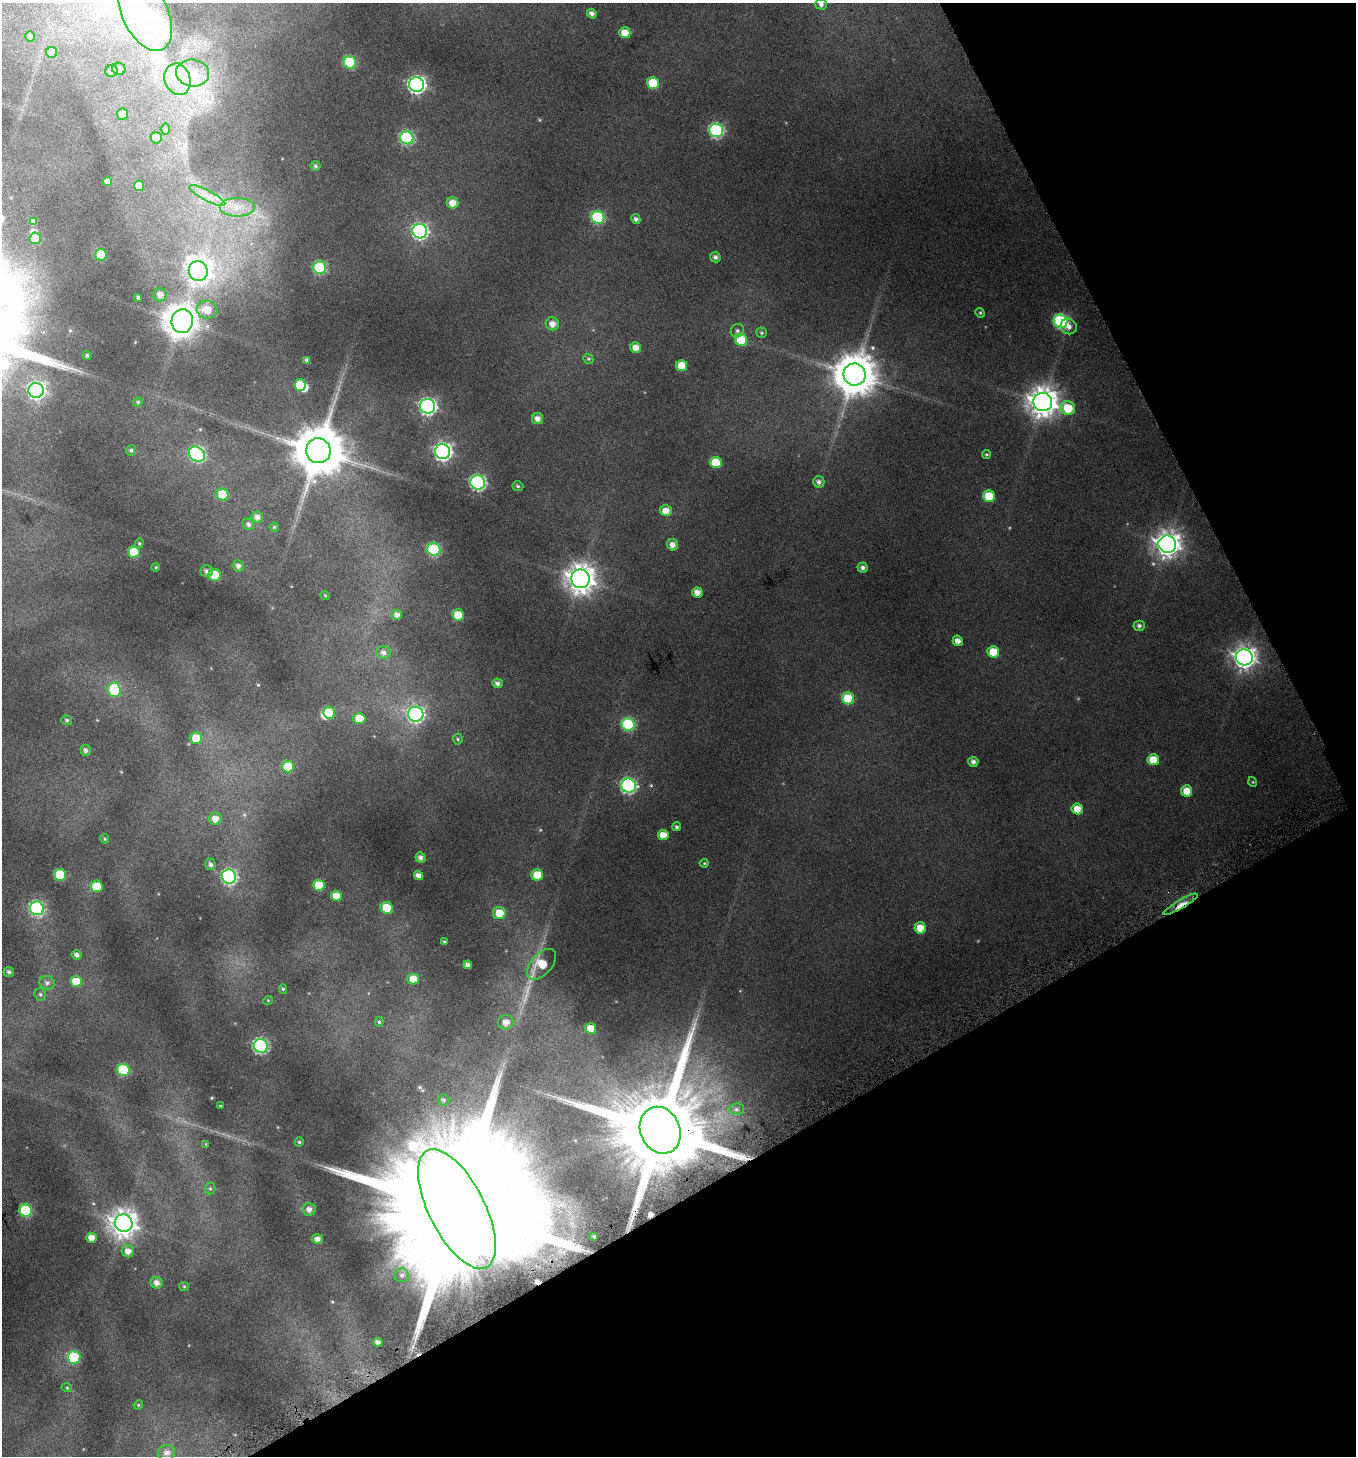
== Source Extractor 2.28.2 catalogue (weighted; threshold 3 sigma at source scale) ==
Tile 12 of 4 x 4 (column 4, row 3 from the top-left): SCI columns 4252-5605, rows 1458-2911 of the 5721 x 5858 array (HDU 1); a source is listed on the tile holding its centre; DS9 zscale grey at full resolution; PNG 1358 x 1458 px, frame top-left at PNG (2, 3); each listed source drawn as its Kron ellipse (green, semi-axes under 4 px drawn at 4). Shown black and unused: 27% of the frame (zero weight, under 4 of 8 exposures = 2% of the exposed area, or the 3 px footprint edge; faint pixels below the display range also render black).
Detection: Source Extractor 2.28.2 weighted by HDU 2 'WHT'; one run over the whole footprint, this tile lists its part. Background 0.0959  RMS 0.01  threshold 0.0408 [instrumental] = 3 sigma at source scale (4.09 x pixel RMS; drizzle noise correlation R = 1.36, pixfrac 0.8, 0.0396/0.0396 arcsec/px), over >= 5 px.
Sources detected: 177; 1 too faint to see at this stretch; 5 inside a brighter object's white glare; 2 cosmic-ray / hot-pixel residue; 1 long thin detection or spike segment (spike, bleed or trail) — neither listed nor drawn; the other 168 listed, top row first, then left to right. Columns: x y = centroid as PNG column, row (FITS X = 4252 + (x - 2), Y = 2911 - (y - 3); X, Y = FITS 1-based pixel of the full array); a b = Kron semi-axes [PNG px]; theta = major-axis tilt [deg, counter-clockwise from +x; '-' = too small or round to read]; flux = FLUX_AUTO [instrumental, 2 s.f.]
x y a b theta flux
821 4 6 5 - 2.8
145 13 41 23 -65 58
592 14 5 4 - 3.5
625 33 6 5 - 11
30 36 5 4 - 1.6
52 52 5 5 - 5.5
350 62 6 6 - 55
119 69 7 6 - 4.7
111 71 6 6 - 3.7
193 73 16 13 -7 20
177 79 16 12 -71 22
653 83 6 6 - 28
416 85 7 7 - 280
122 114 6 5 - 5.5
165 129 6 4 -89 1.2
716 130 7 6 - 130
156 138 5 5 - 18
407 138 6 6 - 100
315 166 5 5 - 1.8
108 181 4 4 - 5.8
139 186 5 5 - 10
207 196 20 5 -28 8.2
452 203 6 5 - 8
237 207 17 9 0 13
598 217 6 6 - 78
636 219 5 4 - 2.6
33 222 4 4 - 3.3
420 231 7 7 - 190
35 238 6 5 - 21
101 255 6 5 - 22
715 257 5 5 - 2.7
320 267 6 6 - 77
198 271 10 9 - 710
160 295 7 6 - 5.4
138 297 3 3 - 1.2
207 310 10 9 - 14
980 313 5 4 - 0.99
182 321 12 11 - 910
1061 321 7 6 - 93
552 324 7 6 - 5.9
1069 326 8 7 - 4.8
737 331 7 6 - 2
761 333 5 5 - 1.4
741 340 6 6 - 31
636 348 5 5 - 6.9
87 355 4 4 - 1.4
588 359 5 4 - 1.2
307 360 4 4 - 2.2
682 366 5 5 - 15
854 375 11 11 - 2700
300 385 6 5 - 22
36 390 7 7 - 290
138 402 5 4 - 1.1
1043 402 9 9 - 1100
428 406 7 7 - 240
1068 408 7 7 - 22
538 419 5 5 - 4.8
131 450 5 5 - 1.8
318 451 12 12 - 4400
443 452 7 7 - 290
197 454 9 7 -38 130
986 454 4 4 - 1.2
716 462 6 5 - 22
819 482 6 5 - 2.9
478 483 7 7 - 170
518 486 6 4 -18 1.5
222 494 6 6 - 25
989 496 6 5 - 22
666 511 6 5 - 8.3
257 517 6 5 - 3.9
249 524 6 5 - 2.5
274 527 4 4 - 1.1
139 543 5 4 - 1.2
1167 544 9 8 - 760
672 545 6 5 - 5.4
434 549 6 6 - 82
134 552 6 5 - 22
238 566 5 5 - 3.1
156 567 4 3 - 0.77
863 568 5 5 - 2.6
207 571 6 6 - 3.4
215 575 6 6 - 25
581 579 9 9 - 1000
697 592 5 5 - 6.9
325 595 5 3 - 0.76
397 615 5 5 - 3.8
458 615 6 5 - 16
1139 626 5 5 - 2.3
958 641 5 5 - 5.4
993 652 6 5 - 17
383 653 7 6 - 3
1244 657 8 8 - 590
497 683 5 5 - 3
114 690 7 6 - 37
848 698 6 6 - 32
329 713 6 5 - 21
416 714 8 7 - 190
359 718 6 5 - 15
67 720 5 4 - 1.4
628 724 6 6 - 72
196 738 6 6 - 15
458 739 5 5 - 1.3
86 750 6 5 - 2.8
1153 760 5 5 - 14
973 762 5 5 - 3.1
288 767 6 6 - 24
1253 782 5 3 - 0.65
629 786 7 7 - 160
1187 791 5 5 - 12
1077 809 6 5 - 10
215 819 6 6 - 6.8
676 827 4 4 - 1.7
663 835 5 5 - 9.2
105 839 4 4 - 1.1
420 857 5 5 - 3.6
704 863 4 4 - 0.99
210 864 6 5 - 2.8
60 875 6 6 - 46
537 875 6 5 - 18
419 876 5 4 - 4.7
229 877 7 7 - 150
319 885 6 5 - 19
97 886 6 6 - 22
336 896 5 5 - 8.7
1181 904 19 4 30 7
37 908 7 6 - 120
387 908 6 5 - 18
499 913 6 6 - 13
920 928 5 5 - 11
444 942 3 3 - 1.1
77 955 5 5 - 3
541 964 18 10 48 22
468 965 4 4 - 3.5
9 972 5 5 - 2.3
413 979 5 5 - 9.6
76 981 6 5 - 17
47 983 7 6 - 2.8
283 989 5 4 - 1.2
40 994 6 5 - 1.7
268 1000 5 3 - 0.66
379 1022 5 4 - 1.3
506 1022 8 7 - 6.5
591 1028 5 5 - 9.4
261 1046 7 6 - 130
123 1070 6 6 - 61
443 1100 6 5 - 1.8
220 1106 3 2 - 0.79
736 1109 7 6 - 2.5
660 1130 24 20 -67 18000
299 1142 4 4 - 1.2
206 1144 3 3 - 0.64
210 1188 6 5 - 1.5
309 1209 6 6 - 4.5
457 1209 66 28 -63 77000
26 1211 6 6 - 63
124 1223 9 8 - 870
594 1236 4 3 - 1.4
91 1238 5 5 - 7
318 1239 5 5 - 4.2
128 1251 6 6 - 5.6
402 1275 7 7 - 2.6
157 1283 6 6 - 4.9
184 1286 5 4 - 0.96
378 1342 4 4 - 3.7
74 1357 6 6 - 51
67 1388 5 3 - 0.91
138 1405 5 4 - 0.9
167 1453 8 7 - 5.4
Overlapping masked pixels (flux is a lower limit): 3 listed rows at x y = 1181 904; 660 1130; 457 1209